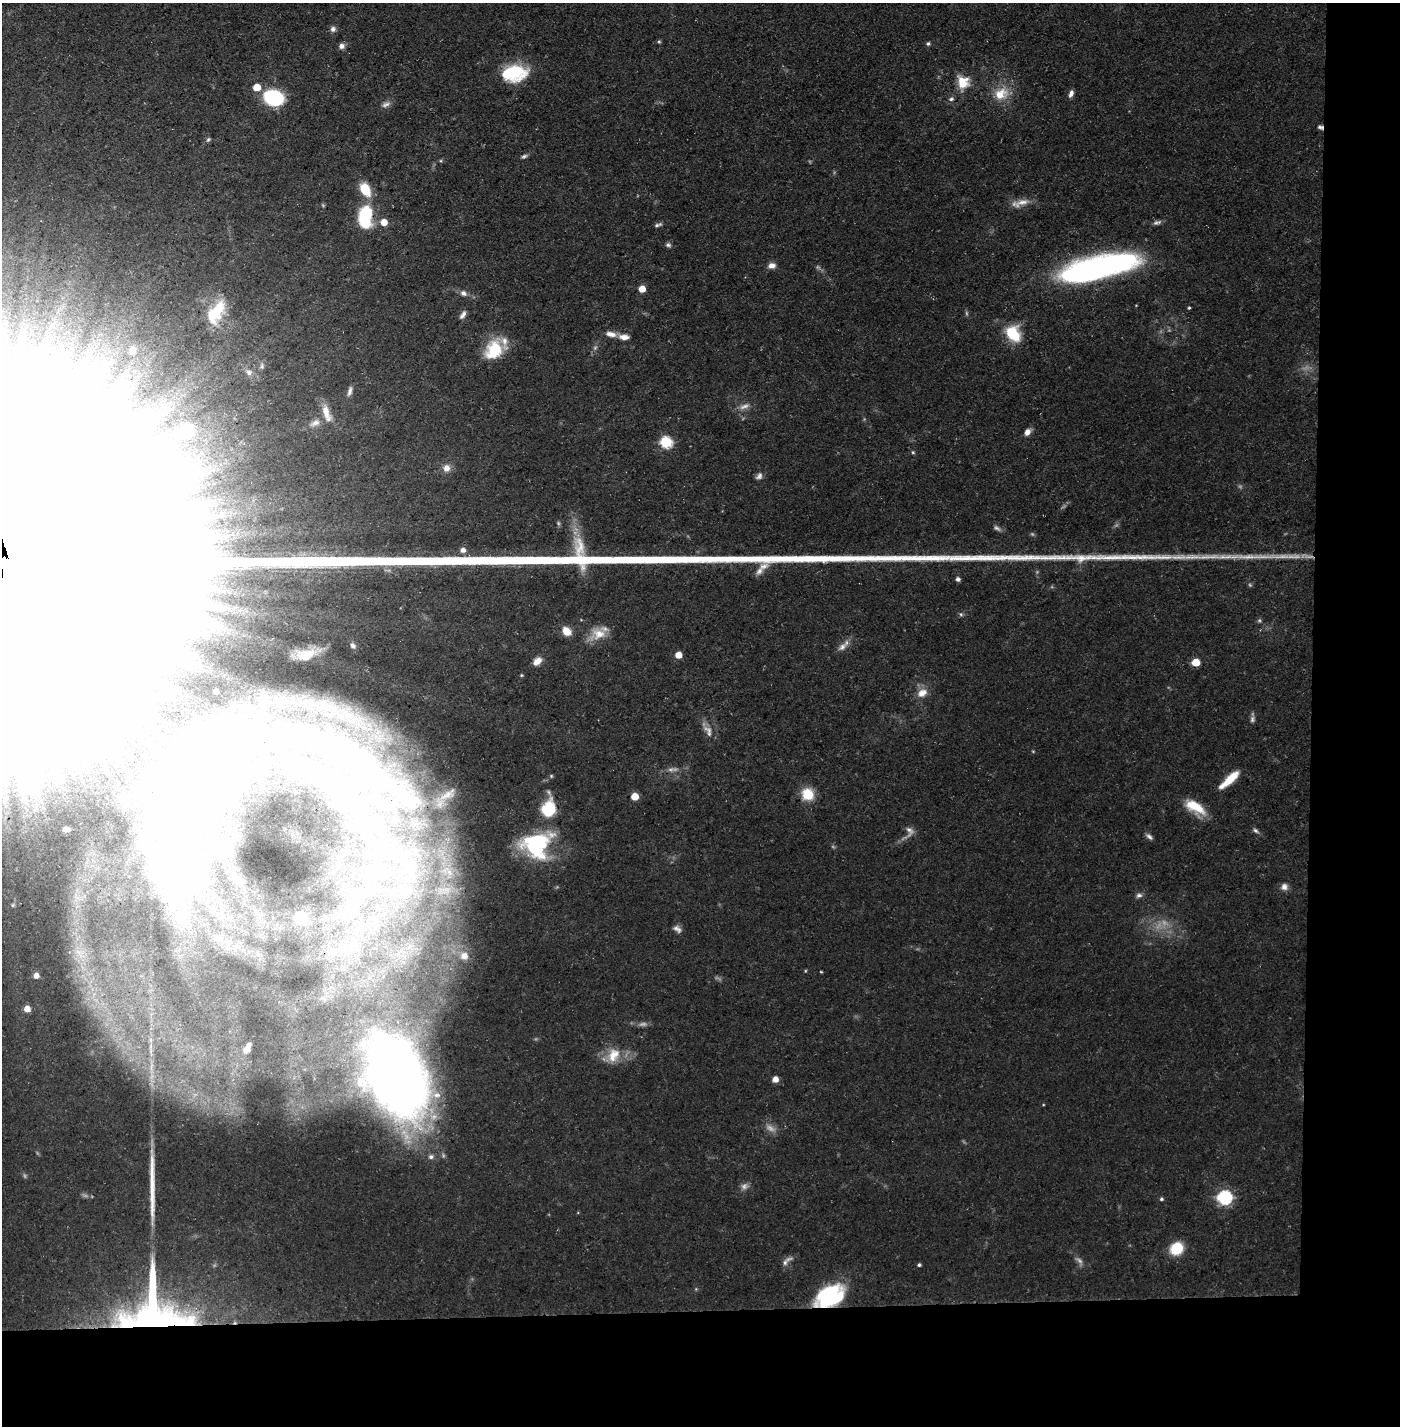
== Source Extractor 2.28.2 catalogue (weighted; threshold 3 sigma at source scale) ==
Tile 9 of 3 x 3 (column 3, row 3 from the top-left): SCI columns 2821-4218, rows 1-1424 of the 4243 x 4273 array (HDU 1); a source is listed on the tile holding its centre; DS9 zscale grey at full resolution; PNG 1402 x 1428 px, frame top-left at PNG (2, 3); no overlay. Shown black and unused: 14% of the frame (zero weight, under 3 of 5 exposures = <1% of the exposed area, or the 3 px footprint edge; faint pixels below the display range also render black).
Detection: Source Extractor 2.28.2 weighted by HDU 2 'WHT'; one run over the whole footprint, this tile lists its part. Background 0.0545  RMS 0.004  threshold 0.0181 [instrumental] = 3 sigma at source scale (4.5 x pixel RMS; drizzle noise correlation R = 1.50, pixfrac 1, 0.05/0.05 arcsec/px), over >= 5 px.
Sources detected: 147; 19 too faint to see at this stretch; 17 inside a brighter object's white glare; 1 long thin detection or spike segment (spike, bleed or trail) — not listed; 7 inside a brighter listed object's ellipse — not listed separately; the other 103 listed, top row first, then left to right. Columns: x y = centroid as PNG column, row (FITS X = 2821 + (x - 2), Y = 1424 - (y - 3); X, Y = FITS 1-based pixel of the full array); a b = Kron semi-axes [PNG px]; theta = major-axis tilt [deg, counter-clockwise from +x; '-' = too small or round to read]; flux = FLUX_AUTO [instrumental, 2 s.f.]
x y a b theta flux
333 29 7 7 - 1.7
659 42 5 4 - 0.56
928 43 6 4 87 0.72
342 46 8 7 - 1.8
516 72 24 23 - 20
963 82 17 15 -80 8.6
257 87 5 5 - 9.3
1071 93 9 5 70 1.8
1001 94 21 16 26 9.8
274 98 18 14 -20 34
951 99 7 6 - 1.1
386 104 13 7 25 2.1
1320 127 7 5 -27 1.2
208 139 7 5 49 0.78
524 156 8 5 25 1
441 161 5 4 - 0.53
365 189 13 8 -63 14
1021 203 24 9 22 4.5
365 216 22 14 87 26
384 222 5 5 - 6.7
1157 222 11 6 12 1.4
658 225 11 4 18 1.1
668 245 8 6 -15 1.1
772 265 9 7 9 2.4
1097 268 75 20 13 150
642 289 5 5 - 7.4
463 293 9 7 -23 1.8
1189 308 4 3 - 0.56
217 310 29 18 66 17
463 315 11 6 58 1.8
611 334 14 7 -13 3.1
1013 334 19 14 -55 16
624 337 13 7 -6 3.2
132 350 10 7 76 1.9
494 350 24 18 58 18
262 366 8 5 89 0.96
249 372 9 8 - 1.7
350 391 13 5 74 1.7
67 401 48 10 60 14
744 406 17 7 19 2.9
326 413 23 9 -71 5.5
315 423 15 8 30 3
188 432 19 16 -34 6.6
1027 432 8 6 54 2.7
666 442 6 6 - 49
913 452 5 4 - 0.56
446 468 10 9 - 3.1
759 476 9 7 49 1.6
558 523 6 5 - 0.71
463 550 6 6 - 2.4
958 579 5 4 - 1.6
961 614 6 5 - 0.78
1259 621 6 6 - 0.8
567 631 10 8 -42 5.5
598 634 23 15 21 7.7
353 646 8 6 -54 1.4
842 647 15 8 40 2.9
306 655 16 9 10 6.5
678 655 5 5 - 6.6
537 661 11 8 41 3.5
1196 662 5 5 - 12
521 675 5 4 - 0.49
216 691 4 3 - 1.3
922 693 15 11 32 4.8
1252 719 9 6 77 1.4
708 731 19 10 -58 3.7
242 737 114 44 6 97
357 765 169 38 -32 200
671 769 10 7 -5 1.9
551 776 5 4 - 0.53
1229 779 25 7 42 11
808 794 14 14 - 9.4
635 796 5 5 - 11
1195 807 27 12 -33 11
549 809 17 12 83 23
66 829 5 4 - 1.1
1255 830 10 6 -38 1.2
909 832 22 11 56 3.4
1149 836 10 5 -41 1.5
536 845 39 33 13 43
408 870 60 35 -83 72
1284 887 10 9 - 2.3
1139 895 9 7 19 1.5
353 907 33 15 38 19
300 917 6 5 - 30
677 929 11 7 -31 1.9
217 938 15 11 -9 4.6
352 947 31 16 61 18
464 956 9 8 - 2.8
821 972 4 3 - 0.37
36 975 5 4 - 2.9
27 1009 5 5 - 5.1
247 1048 10 5 63 2.3
613 1055 22 17 62 9.3
397 1079 93 59 -65 370
775 1079 5 5 - 4.1
1225 1197 7 6 - 88
1161 1199 5 4 - 0.73
1176 1248 11 10 - 16
787 1261 18 6 39 2.3
919 1265 4 4 - 0.79
828 1296 30 21 15 38
153 1311 61 59 -22 210
Overlapping masked pixels (flux is a lower limit): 3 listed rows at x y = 1320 127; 828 1296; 153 1311
Unlisted compact peaks at least as high as the median listed source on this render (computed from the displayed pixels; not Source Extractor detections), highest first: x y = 1081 557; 1140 557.